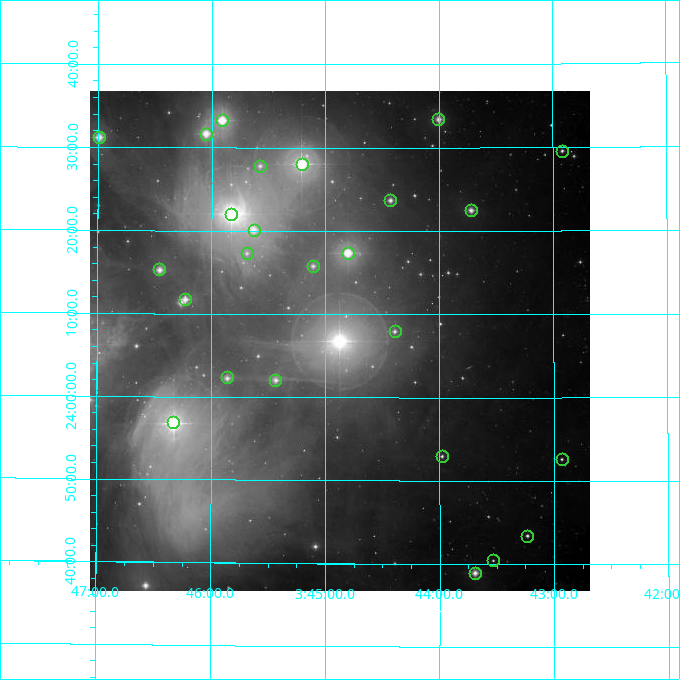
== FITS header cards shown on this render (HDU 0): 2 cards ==
NAXIS1  =                  500
NAXIS2  =                  500

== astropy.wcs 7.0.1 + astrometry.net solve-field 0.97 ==
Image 500 x 500 px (HDU 0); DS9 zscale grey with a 90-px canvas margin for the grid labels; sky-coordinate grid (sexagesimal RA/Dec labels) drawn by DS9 from the SOLVED WCS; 25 Tycho-2 reference stars matched to detected sources circled (green)
Header WCS: none
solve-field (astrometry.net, Tycho-2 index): SOLVED blind (the file carries no WCS)
Solved WCS: RA---TAN-SIP/DEC--TAN-SIP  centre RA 03:44:53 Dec +24:07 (56.22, +24.11 deg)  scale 7.2 arcsec/px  FOV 60.0' x 60.1'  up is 0 deg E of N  parity normal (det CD < 0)
(file carries no celestial WCS; the grid is the blind solution)
Tycho-2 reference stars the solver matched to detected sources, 25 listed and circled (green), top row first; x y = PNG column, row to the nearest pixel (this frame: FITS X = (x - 90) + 1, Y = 500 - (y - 91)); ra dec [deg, ICRS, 3 dp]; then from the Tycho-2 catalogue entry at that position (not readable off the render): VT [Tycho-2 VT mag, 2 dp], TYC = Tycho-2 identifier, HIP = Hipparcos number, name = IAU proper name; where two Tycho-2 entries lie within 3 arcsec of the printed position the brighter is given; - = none
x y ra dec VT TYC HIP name
438 119 56.001 +24.557 8.09 1803-486-1 - -
222 120 56.477 +24.555 5.74 1803-1584-1 17579 Asterope
206 134 56.512 +24.528 6.42 1804-2521-1 17588 -
99 137 56.747 +24.520 6.82 1804-2081-1 17664 -
562 151 55.730 +24.493 9.54 1803-478-1 - -
302 164 56.302 +24.467 4.27 1803-1585-1 17531 Taygeta
260 166 56.394 +24.463 8.94 1803-104-1 - -
390 200 56.107 +24.395 8.14 1803-188-1 - -
471 210 55.930 +24.375 8.29 1799-73-1 - -
231 214 56.457 +24.368 3.85 1799-1439-1 17573 Maia
254 230 56.407 +24.336 7.20 1799-184-1 - -
247 253 56.422 +24.289 9.91 1799-978-1 - -
348 253 56.201 +24.289 5.44 1799-1440-1 17489 Celaeno
313 266 56.277 +24.264 8.55 1799-306-1 - -
159 269 56.614 +24.255 7.34 1800-1908-1 - -
185 299 56.557 +24.197 7.70 1800-1974-1 - -
395 331 56.098 +24.133 9.16 1799-188-1 - -
227 377 56.465 +24.039 7.89 1799-79-1 - -
275 380 56.359 +24.035 8.09 1799-26-1 - -
173 422 56.582 +23.948 4.15 1800-2204-1 17608 Merope
442 456 55.995 +23.883 9.76 1799-1224-1 - -
562 459 55.733 +23.876 10.32 1799-1026-1 - -
527 536 55.808 +23.723 9.74 1799-654-1 - -
493 560 55.883 +23.674 10.88 1799-102-1 - -
475 573 55.923 +23.649 7.96 1799-1062-1 17401 -